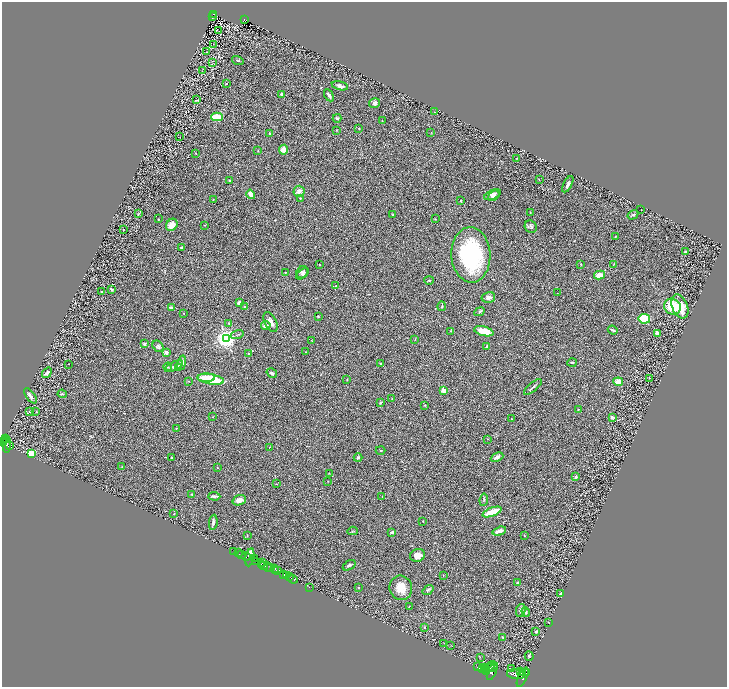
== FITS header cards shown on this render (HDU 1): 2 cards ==
NAXIS1  =                 1450
NAXIS2  =                 1369

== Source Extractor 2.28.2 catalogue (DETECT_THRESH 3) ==
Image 1450 x 1369 px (HDU 1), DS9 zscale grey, zoomed out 1/2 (1 PNG px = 2 x 2 image px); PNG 729 x 689 px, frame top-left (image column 2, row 1369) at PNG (2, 2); each listed source drawn as its Kron ellipse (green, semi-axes under 4 px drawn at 4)
Background 0.664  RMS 0.031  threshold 0.0921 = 3 sigma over >= 5 px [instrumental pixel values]
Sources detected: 242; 35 cannot appear on this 1/2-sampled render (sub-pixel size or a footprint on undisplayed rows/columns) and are neither listed nor drawn; the other 207 listed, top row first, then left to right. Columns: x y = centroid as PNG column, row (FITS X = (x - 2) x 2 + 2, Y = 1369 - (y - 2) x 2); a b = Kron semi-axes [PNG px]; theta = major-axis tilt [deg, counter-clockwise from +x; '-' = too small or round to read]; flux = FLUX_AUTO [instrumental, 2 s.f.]
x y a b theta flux
214 14 2 2 - 85
212 16 2 1 - 3.8
244 19 2 2 - 56
219 31 2 1 - 72
213 44 3 2 - 1.7
206 52 2 1 - 35
238 61 6 2 -16 4.6
213 63 2 1 - 1.4
202 71 2 1 - 1.2
227 84 3 2 - 2.1
340 86 8 3 -13 25
281 94 3 3 - 9.6
329 95 7 2 -60 17
197 100 4 2 - 4.8
374 103 6 4 13 14
434 112 2 1 - 1.3
217 117 6 3 2 170
337 118 4 3 - 7.8
382 120 3 2 - 1.7
359 128 2 2 - 5.9
337 131 3 2 - 2.8
431 132 2 2 - 2.8
270 133 3 2 - 7.4
180 137 2 2 - 1.7
258 150 3 2 - 3.1
284 150 5 5 - 60
196 153 2 2 - 3.2
517 158 2 1 - 1.8
539 180 2 1 - 1.7
230 181 2 2 - 4.8
568 184 9 3 62 17
299 191 5 5 - 31
251 194 5 3 - 32
492 195 9 4 24 21
494 196 6 4 36 17
300 198 3 3 - 4.7
213 199 2 1 - 2.4
460 201 3 2 - 3
641 209 2 1 - 2
530 213 2 2 - 5.4
138 214 4 2 - 3.2
393 215 3 2 - 5.2
633 215 6 3 33 7.8
158 219 2 2 - 3.7
435 219 3 3 - 3.3
172 225 6 5 - 62
205 225 2 2 - 2.4
531 227 6 5 - 13
123 229 2 2 - 2.7
615 236 2 2 - 2
182 248 3 3 - 11
685 252 2 2 - 9.3
471 255 28 19 -87 600
614 264 4 2 - 3.7
319 265 3 2 - 3.2
581 265 2 2 - 2.5
285 272 2 2 - 9.5
302 272 6 5 - 17
303 274 7 4 36 13
599 275 6 4 13 56
429 280 5 3 - 6.5
335 286 2 2 - 3.3
112 289 4 2 - 9.6
101 291 2 1 - 4.3
557 293 3 2 - 1.9
488 297 7 5 13 21
239 303 3 3 - 29
442 306 5 2 - 4.9
680 306 12 7 -68 130
245 307 3 3 - 9.7
672 307 8 7 - 160
171 308 3 3 - 14
480 312 5 3 - 6.8
183 313 2 2 - 1.9
318 317 3 3 - 3.8
644 319 6 5 - 190
270 322 11 6 -64 32
229 323 3 3 - 4.6
266 326 5 4 - 36
613 330 5 2 - 20
451 331 3 2 - 2.9
484 331 10 4 -14 110
657 333 4 2 - 35
237 334 6 2 16 4.9
226 338 4 3 - 3900
415 339 2 2 - 2
312 340 3 2 - 2
144 344 4 3 - 10
158 346 6 5 - 15
487 346 2 2 - 25
166 352 2 2 - 80
306 352 3 2 - 3.1
248 353 2 2 - 1.9
572 362 5 2 - 5.5
182 363 7 4 78 31
381 363 3 2 - 3.3
68 364 2 1 - 2.4
174 366 10 4 26 18
168 367 4 3 - 5.6
178 367 3 3 - 25
47 373 6 3 53 16
272 373 5 4 - 12
206 378 8 3 0 70
650 378 3 1 - 2.2
211 379 14 5 -9 320
347 380 3 2 - 3.4
189 381 2 2 - 2.1
618 382 5 4 - 63
533 387 11 2 39 11
444 390 2 2 - 170
62 394 4 2 - 4.7
30 396 9 3 -54 20
392 399 2 1 - 3
380 403 4 3 - 6.2
424 405 3 2 - 3.3
578 409 2 2 - 4.4
29 411 4 3 - 5.7
36 412 2 2 - 3.2
212 417 3 2 - 2.7
612 417 2 2 - 13
511 419 2 2 - 2
176 428 2 2 - 3.6
6 439 4 2 - 470
488 439 3 2 - 1.7
5 441 3 2 - 430
3 442 3 2 - 790
7 444 8 2 89 500
9 446 3 2 - 230
269 447 2 1 - 2.3
381 450 5 2 - 4.1
31 453 3 3 - 400
497 457 6 4 24 21
171 458 3 2 - 4.3
358 458 4 3 - 9.1
122 467 2 2 - 2.6
218 468 2 2 - 2
329 473 3 2 - 2
575 477 4 3 - 7.7
328 481 2 1 - 1.5
276 484 3 2 - 2.2
192 495 2 2 - 4.9
214 496 6 3 -4 14
382 497 2 2 - 2.4
239 500 7 5 17 34
484 500 6 3 83 8.1
492 512 10 3 22 180
174 514 2 1 - 2.6
423 521 2 1 - 2.6
213 522 7 3 82 15
353 531 5 2 - 4.6
499 531 7 3 17 38
392 532 3 2 - 13
247 535 3 2 - 3.6
524 536 2 2 - 5
234 551 2 1 - 69
238 553 3 2 - 160
242 555 3 2 - 1000
417 555 7 6 - 40
246 556 4 2 - 86
250 557 9 3 80 160
254 558 3 1 - 270
256 561 3 1 - 480
263 563 2 2 - 560
262 564 3 1 - 280
264 565 3 2 - 100
349 565 7 3 33 11
267 567 4 3 - 260
271 568 3 1 - 420
274 569 3 2 - 810
278 570 4 2 - 560
275 571 3 1 - 400
284 574 2 1 - 480
286 575 2 1 - 260
443 575 3 1 - 1.9
289 577 3 1 - 800
293 579 5 2 - 110
517 582 3 2 - 4.5
309 587 2 1 - 21
358 588 3 2 - 3.2
401 588 12 11 - 78
428 590 6 4 37 10
561 593 2 2 - 5.8
409 606 2 2 - 2.1
521 610 6 4 76 12
526 612 5 3 - 6.7
548 622 2 1 - 1.5
425 628 3 2 - 3.8
536 631 4 3 - 6.7
502 637 3 2 - 4.9
444 643 2 1 - 1.3
451 645 2 2 - 1.8
529 656 5 3 - 6.7
480 657 3 2 - 1.9
490 666 6 2 44 2700
478 667 2 1 - 230
492 667 6 2 33 2300
484 668 2 2 - 2400
482 669 4 2 - 3200
485 669 4 2 - 3500
511 669 4 2 - 6.2
487 671 3 2 - 2500
521 671 3 2 - 1000
492 672 8 3 65 4800
526 672 4 2 - 770
523 673 3 2 - 1400
516 674 9 5 -7 10000
523 677 10 3 64 4100
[35 sub-pixel or undisplayed-footprint detections neither listed nor drawn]